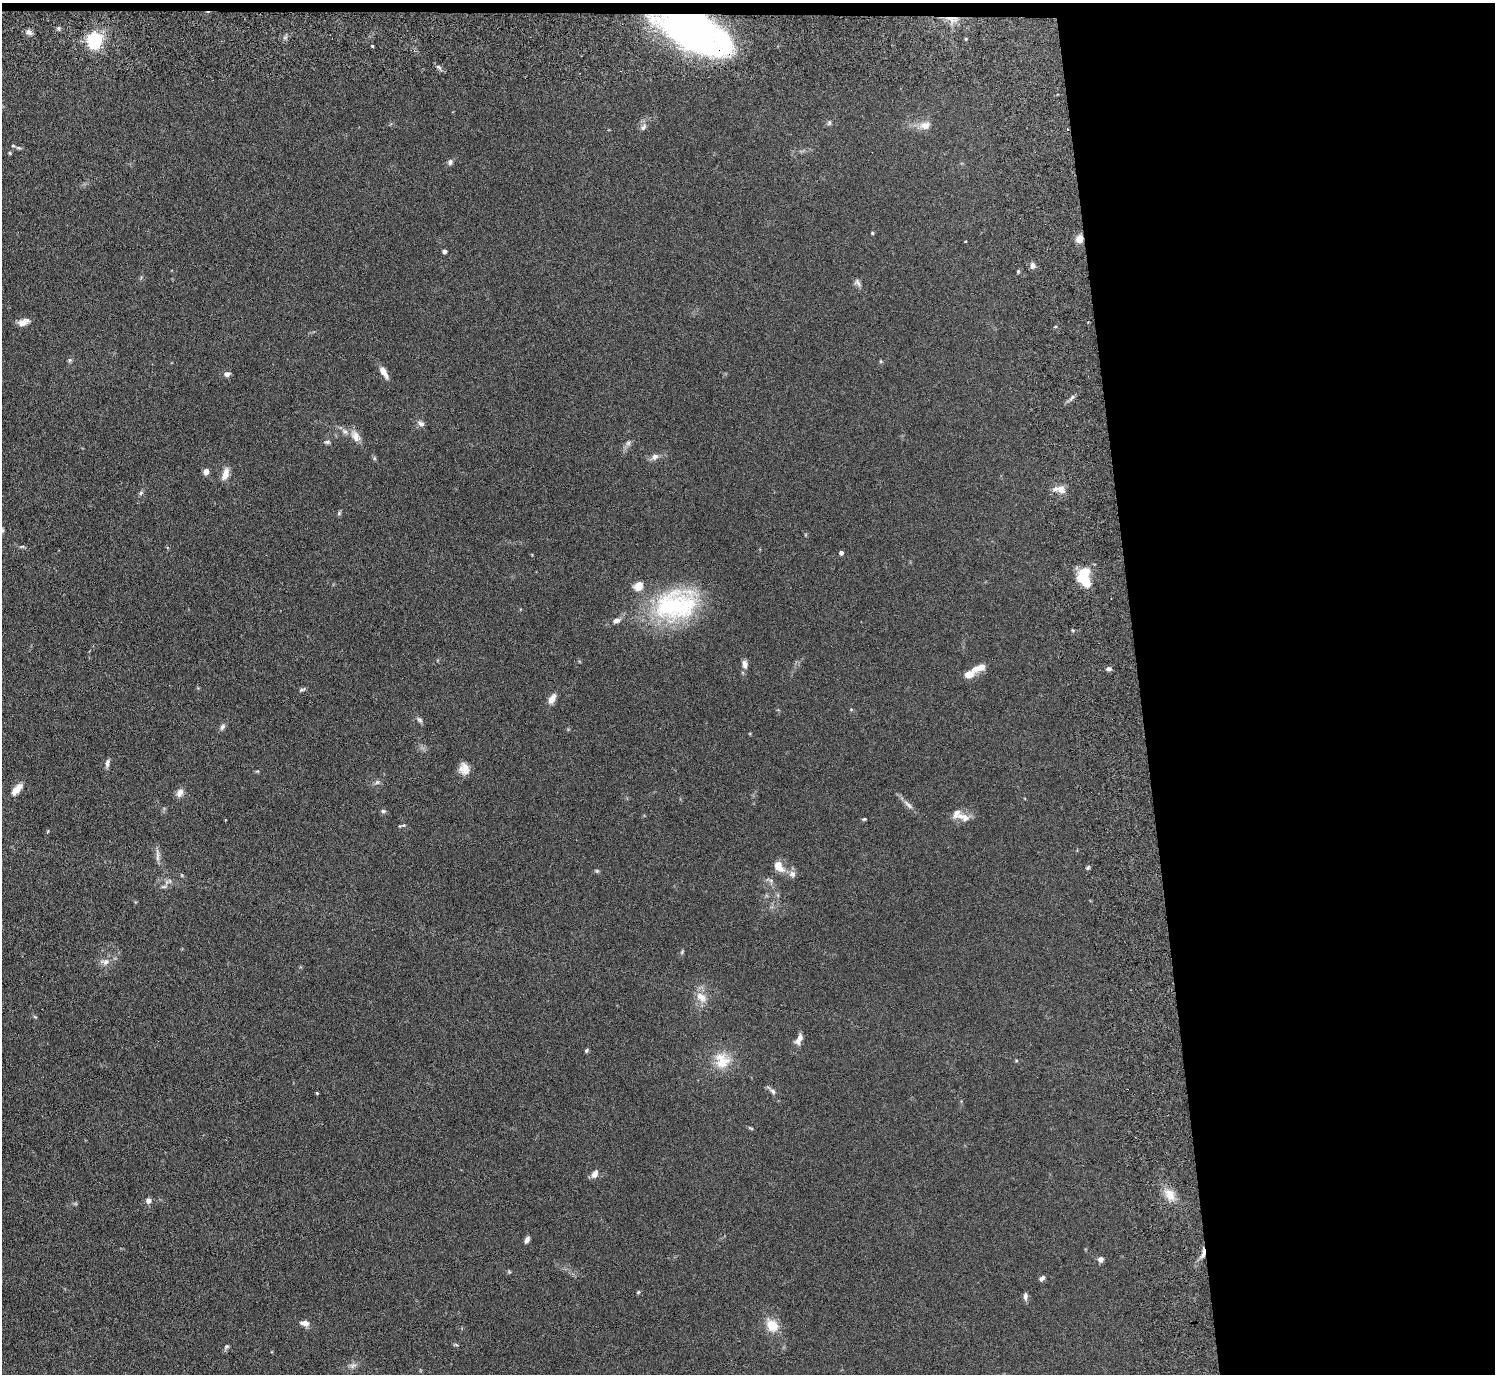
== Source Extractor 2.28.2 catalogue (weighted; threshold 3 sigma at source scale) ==
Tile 3 of 3 x 3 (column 3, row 1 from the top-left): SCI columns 3067-4559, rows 2936-4307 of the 4639 x 4599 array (HDU 1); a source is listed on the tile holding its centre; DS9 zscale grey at full resolution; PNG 1497 x 1376 px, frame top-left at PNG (2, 3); no overlay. Shown black and unused: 24% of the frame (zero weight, under 3 of 6 exposures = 7% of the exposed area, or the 3 px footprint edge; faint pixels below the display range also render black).
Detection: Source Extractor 2.28.2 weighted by HDU 2 'WHT'; one run over the whole footprint, this tile lists its part. Background 0.109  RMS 0.0045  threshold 0.0186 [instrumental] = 3 sigma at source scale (4.09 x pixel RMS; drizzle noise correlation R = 1.36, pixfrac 0.8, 0.05/0.05 arcsec/px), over >= 5 px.
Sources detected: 102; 1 inside a brighter object's white glare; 2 cosmic-ray / hot-pixel residue — not listed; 5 inside a brighter listed object's ellipse — not listed separately; the other 94 listed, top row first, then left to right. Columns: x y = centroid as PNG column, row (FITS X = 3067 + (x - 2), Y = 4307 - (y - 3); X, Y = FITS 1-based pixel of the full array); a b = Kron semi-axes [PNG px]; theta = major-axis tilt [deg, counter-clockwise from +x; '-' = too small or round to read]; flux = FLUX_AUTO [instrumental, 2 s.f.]
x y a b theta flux
58 28 5 5 - 0.71
692 29 43 24 -26 350
29 32 9 6 -33 1.6
95 40 7 6 - 91
372 46 3 3 - 0.56
439 67 9 4 -42 1
829 123 7 5 75 0.8
925 125 17 11 5 4
643 127 11 7 53 1.7
18 148 8 4 -18 0.8
10 153 5 3 - 0.42
450 162 7 6 - 1.1
872 233 4 4 - 0.4
1079 239 7 5 73 5.2
965 242 3 2 - 0.36
444 251 4 4 - 1.9
1033 265 7 6 - 1.6
857 283 12 6 -54 1.4
23 322 14 8 17 2.9
1055 327 5 3 - 0.4
70 360 6 5 - 0.73
880 361 6 4 -89 0.45
384 372 15 6 -60 3.3
227 374 7 6 - 1.7
1072 398 12 4 52 1.2
421 424 9 6 -43 1.6
355 436 18 10 -55 3.6
327 442 8 5 9 0.86
628 443 8 6 86 1.2
654 457 11 8 28 2.1
374 458 6 4 -72 0.56
206 472 6 5 - 2.3
225 474 15 7 73 3.6
1061 489 10 9 - 2.9
141 493 7 5 46 0.77
339 513 6 5 - 0.63
22 546 6 4 1 0.58
841 553 4 4 - 1.6
1085 573 18 8 48 10
676 605 57 38 16 53
616 621 10 6 21 2.1
745 664 11 7 -80 1.9
978 668 19 8 18 4.4
1108 669 7 5 -2 1.1
969 674 9 7 17 4.8
302 690 10 4 23 0.78
552 699 11 6 62 3.3
851 709 5 3 - 0.37
420 720 9 5 -51 1
222 727 10 6 51 1.2
107 763 11 5 82 1.4
464 769 14 11 -77 3.7
257 771 6 4 -17 0.41
377 782 7 5 44 0.95
17 789 16 7 50 4
180 793 11 8 60 2.5
908 805 17 6 -42 2.2
383 811 7 5 -1 0.73
965 818 12 11 - 2.9
864 819 5 4 - 0.49
403 825 10 3 14 0.66
48 831 5 3 - 0.36
157 855 18 4 -86 1.7
778 866 14 9 -53 5.1
1088 868 6 4 50 0.64
597 871 6 5 - 0.57
792 874 10 9 - 2
164 886 10 4 5 0.93
682 952 7 4 47 0.57
105 962 15 8 2 2.7
701 997 19 11 -45 5.1
35 1017 6 4 -41 0.49
799 1039 16 8 62 2.6
586 1050 6 4 52 0.67
722 1060 23 21 -62 10
1016 1061 5 3 - 0.4
773 1091 12 6 -42 1.4
317 1093 3 3 - 0.37
751 1128 8 3 -26 0.56
595 1174 10 7 61 2.5
1170 1195 18 12 -60 5.5
148 1201 7 7 - 1.7
527 1240 7 5 62 1.5
1203 1253 15 4 79 2.1
1100 1259 7 7 - 1.5
509 1272 6 4 -43 0.48
1042 1278 7 4 35 1.3
638 1292 5 4 - 0.46
1025 1296 10 5 -88 1.3
305 1323 11 6 -10 2.5
772 1325 15 11 -55 7.8
456 1345 6 3 -19 0.49
226 1346 7 5 36 0.81
353 1365 9 7 14 1.6
Overlapping masked pixels (flux is a lower limit): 3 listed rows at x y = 692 29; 1079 239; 1203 1253